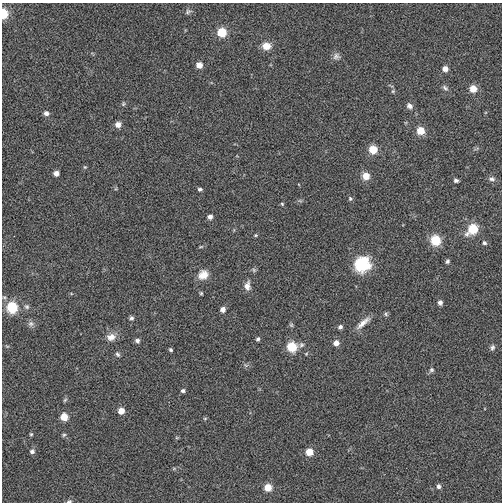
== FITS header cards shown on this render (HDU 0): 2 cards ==
NAXIS1  =                  500
NAXIS2  =                  500

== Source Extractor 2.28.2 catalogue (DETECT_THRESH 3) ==
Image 500 x 500 px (HDU 0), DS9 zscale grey, 1 PNG px = 1 image px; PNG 504 x 504 px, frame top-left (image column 1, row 500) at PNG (2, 3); no overlay
Background 5.45e-04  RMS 0.0081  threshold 0.0242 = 3 sigma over >= 5 px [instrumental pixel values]
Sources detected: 71; all 71 listed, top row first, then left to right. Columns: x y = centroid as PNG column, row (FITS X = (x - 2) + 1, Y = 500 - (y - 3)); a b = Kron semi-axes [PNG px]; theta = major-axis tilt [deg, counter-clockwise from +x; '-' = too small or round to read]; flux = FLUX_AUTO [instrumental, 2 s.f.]
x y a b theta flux
188 12 8 6 35 1.3
3 14 6 4 89 23
222 32 6 6 - 18
266 46 10 8 -8 5.5
336 56 10 8 27 2.1
199 65 5 5 - 5
445 69 6 5 - 3.6
445 88 9 5 -44 1.4
473 89 6 6 - 8.2
393 91 5 4 - 0.69
123 104 6 4 -85 0.75
409 106 8 7 - 2.2
46 113 6 5 - 2.2
118 124 7 6 - 2.8
420 131 6 6 - 11
373 150 6 6 - 13
85 167 5 5 - 0.63
56 173 5 4 - 3.1
366 176 8 8 - 5.1
492 179 9 6 -8 1.6
456 180 4 4 - 1.4
200 189 5 4 - 1.1
350 198 6 6 - 0.99
300 201 6 4 -18 0.68
282 204 4 3 - 0.63
210 217 5 5 - 2.2
473 229 8 6 41 22
256 235 5 4 - 0.61
435 240 6 6 - 25
484 243 6 5 - 1.2
201 247 7 3 9 0.65
447 261 5 4 - 1.1
362 264 18 16 45 21
254 270 7 5 -48 0.97
203 275 13 11 35 6
247 286 12 7 84 3.3
201 293 4 4 - 0.67
440 302 5 5 - 2
12 307 6 6 - 36
27 307 7 6 - 1.4
223 309 5 5 - 2.8
386 314 6 5 - 0.9
131 318 5 5 - 1.2
363 323 22 6 41 4.5
31 324 9 7 -23 1.9
291 325 6 5 - 0.79
340 327 5 5 - 1.4
111 337 12 10 14 4.2
258 339 5 4 - 1
137 341 6 6 - 1.5
336 343 6 6 - 3.3
7 346 6 3 -18 0.6
292 347 6 6 - 23
492 347 8 6 73 1.4
171 350 4 3 - 0.87
117 354 7 5 -56 1.1
246 365 7 4 -34 0.98
431 370 6 6 - 1.2
183 391 5 4 - 1.2
65 400 6 4 45 0.8
121 411 6 5 - 5.7
64 417 5 5 - 9.2
205 418 6 4 1 0.62
31 434 5 4 - 0.72
64 435 6 5 - 0.84
32 451 6 6 - 1.5
309 452 6 5 - 8.9
174 468 6 4 19 0.66
438 486 6 5 - 1.6
268 487 6 6 - 8.7
69 501 7 4 13 0.9
At the frame edge (FLAGS 8, measured only in part): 2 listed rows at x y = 3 14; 69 501